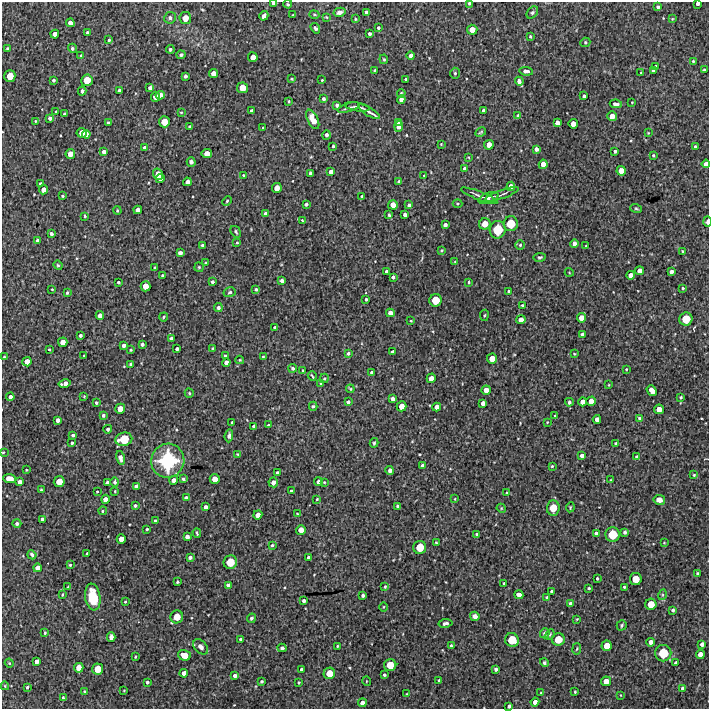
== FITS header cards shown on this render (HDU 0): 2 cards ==
NAXIS1  =                  707 /FITS: X Dimension
NAXIS2  =                  707 /FITS: Y Dimension

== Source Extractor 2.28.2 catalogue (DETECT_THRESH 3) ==
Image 707 x 707 px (HDU 0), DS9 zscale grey, 1 PNG px = 1 image px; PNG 711 x 711 px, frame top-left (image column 1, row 707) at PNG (2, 2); each listed source drawn as its Kron ellipse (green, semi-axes under 4 px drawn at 4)
Background 3330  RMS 280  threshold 829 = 3 sigma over >= 5 px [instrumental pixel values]
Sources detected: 405; all 405 listed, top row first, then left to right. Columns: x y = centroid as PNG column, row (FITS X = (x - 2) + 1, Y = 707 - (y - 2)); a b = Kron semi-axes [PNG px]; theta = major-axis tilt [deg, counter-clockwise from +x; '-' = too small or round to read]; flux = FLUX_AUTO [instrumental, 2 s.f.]
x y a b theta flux
273 3 3 3 - 3.9e+04
469 3 4 3 - 2.3e+04
698 3 4 3 - 6.8e+04
288 4 4 3 - 2.1e+04
658 7 4 3 - 3.5e+04
340 12 6 4 13 7.9e+04
532 12 7 5 50 3.7e+04
367 13 4 4 - 7.6e+04
293 15 3 3 - 1.4e+04
314 15 5 2 - 1.8e+04
264 16 5 3 - 6.1e+04
326 17 3 2 - 1.5e+04
170 18 6 5 - 5.7e+04
185 18 6 6 - 1.7e+05
355 19 3 3 - 1.9e+04
672 19 4 3 - 1.6e+04
70 23 4 4 - 9.3e+04
315 28 6 4 -54 3.5e+04
378 28 3 3 - 3.0e+04
472 30 5 5 - 1.5e+05
87 33 3 3 - 2.8e+04
55 34 4 4 - 1.0e+05
370 34 3 3 - 4.0e+04
530 36 4 3 - 2.3e+04
109 40 3 3 - 2.8e+04
585 42 5 4 - 2.6e+04
7 48 3 3 - 2.7e+04
72 48 5 4 - 3.9e+04
170 49 4 4 - 3.0e+04
81 55 4 3 - 2.6e+04
181 55 4 4 - 3.6e+04
411 56 4 3 - 6.4e+04
253 57 5 4 - 1.3e+05
384 59 5 4 - 2.0e+04
693 61 3 3 - 2.2e+04
656 67 4 4 - 6.1e+04
375 70 3 2 - 1.6e+04
653 70 4 4 - 7.5e+04
704 70 3 3 - 2.6e+04
526 71 7 4 -6 8.2e+04
455 73 5 4 - 2.8e+04
641 73 3 2 - 1.5e+04
214 74 5 4 - 1.2e+05
10 76 6 5 - 2.2e+05
185 76 4 3 - 4.3e+04
292 79 3 2 - 2.1e+04
406 79 3 3 - 4.5e+04
53 80 3 3 - 3.7e+04
87 80 6 5 - 2.3e+05
322 80 3 2 - 1.5e+04
519 81 4 4 - 6.8e+04
150 88 4 4 - 6.4e+04
242 88 5 5 - 2.0e+05
82 91 4 3 - 3.8e+04
119 91 4 4 - 6.3e+04
401 93 4 3 - 2.0e+04
160 95 4 4 - 1.1e+05
584 96 4 3 - 4.8e+04
156 97 5 4 - 1.4e+05
323 99 3 3 - 4.5e+04
401 100 4 4 - 7.9e+04
289 101 3 2 - 2.0e+04
632 102 2 2 - 1.3e+04
616 104 6 3 -7 6.0e+04
337 105 3 3 - 3.9e+04
349 107 11 3 17 4.3e+04
357 107 12 2 -10 4.9e+04
484 110 4 3 - 5.2e+04
252 111 4 4 - 6.0e+04
56 112 3 3 - 2.9e+04
181 112 3 3 - 1.6e+04
369 112 12 3 -31 7.8e+04
65 114 3 3 - 4.1e+04
518 116 4 3 - 3.5e+04
612 116 5 4 - 1.3e+05
50 118 4 3 - 4.6e+04
313 119 10 5 -64 2.1e+05
35 121 3 2 - 1.4e+04
164 122 5 5 - 2.0e+05
108 123 4 3 - 2.6e+04
398 123 3 3 - 3.1e+04
557 123 4 4 - 1.1e+05
573 124 4 4 - 1.2e+05
189 126 3 3 - 2.6e+04
399 127 5 4 - 7.0e+04
263 128 3 2 - 1.8e+04
481 132 6 3 28 2.3e+04
82 133 5 5 - 1.4e+05
648 133 3 2 - 1.2e+04
86 134 4 4 - 1.0e+05
326 135 5 4 - 5.1e+04
441 144 4 3 - 1.5e+04
489 145 5 5 - 1.3e+05
333 146 3 3 - 2.7e+04
695 147 3 3 - 4.0e+04
145 148 4 4 - 7.1e+04
536 149 4 4 - 6.0e+04
615 151 3 3 - 3.2e+04
104 152 4 4 - 6.2e+04
70 154 5 5 - 1.4e+05
207 154 5 4 - 1.4e+05
653 155 3 2 - 2.3e+04
468 157 3 2 - 1.3e+04
191 162 5 4 - 5.2e+04
543 164 4 4 - 1.1e+05
706 164 4 4 - 8.6e+04
464 169 3 3 - 4.3e+04
621 171 4 4 - 1.3e+05
331 172 4 4 - 7.0e+04
311 173 4 4 - 6.9e+04
158 174 6 5 - 1.8e+05
243 175 3 2 - 1.5e+04
424 176 2 2 - 1.2e+04
160 178 4 4 - 9.6e+04
187 182 4 4 - 8.7e+04
399 182 4 3 - 5.0e+04
40 184 3 3 - 4.0e+04
511 186 4 4 - 8.9e+04
277 188 5 4 - 1.3e+05
44 190 5 4 - 1.2e+05
502 194 18 2 19 3.9e+04
62 196 3 2 - 2.0e+04
362 196 3 3 - 3.0e+04
479 196 19 3 -21 6.8e+04
488 198 10 5 20 5.1e+04
227 201 5 4 - 2.3e+04
306 204 4 3 - 4.2e+04
457 204 5 3 - 2.1e+04
393 205 5 4 - 1.3e+05
409 205 3 3 - 3.9e+04
636 208 6 4 -15 2.5e+04
138 210 4 4 - 8.7e+04
117 211 4 3 - 2.2e+04
265 213 3 3 - 4.4e+04
405 214 4 3 - 5.5e+04
389 215 3 3 - 2.6e+04
85 216 3 3 - 2.2e+04
302 220 4 3 - 2.2e+04
707 222 5 3 - 7.0e+04
485 224 6 5 - 1.7e+05
511 224 7 7 - 3.4e+05
445 225 4 4 - 5.6e+04
498 230 9 8 - 4.6e+05
236 232 6 4 -57 3.0e+04
51 234 4 3 - 5.0e+04
37 240 3 3 - 3.2e+04
237 243 3 3 - 1.8e+04
574 244 4 4 - 8.6e+04
203 245 3 3 - 4.5e+04
520 245 5 5 - 3.1e+04
586 246 3 2 - 1.4e+04
442 250 4 3 - 1.7e+04
682 251 3 2 - 1.6e+04
180 253 4 3 - 5.6e+04
540 257 6 4 8 3.1e+04
455 262 3 3 - 1.6e+04
206 263 3 2 - 1.8e+04
58 265 5 4 - 2.3e+04
155 267 3 3 - 2.5e+04
199 267 5 4 - 2.3e+04
640 271 4 4 - 1.1e+05
387 272 4 4 - 6.5e+04
569 272 4 3 - 1.4e+04
671 272 4 4 - 7.2e+04
631 275 4 4 - 9.2e+04
163 276 3 3 - 3.6e+04
393 277 3 3 - 4.0e+04
282 281 3 3 - 5.1e+04
118 282 3 3 - 3.0e+04
212 282 3 3 - 3.6e+04
469 282 3 2 - 2.1e+04
145 286 5 5 - 1.5e+05
683 288 3 3 - 2.2e+04
52 289 3 2 - 1.4e+04
256 289 4 4 - 2.9e+04
509 291 3 3 - 2.6e+04
230 292 6 5 - 3.7e+04
67 293 3 3 - 2.4e+04
366 299 3 3 - 2.6e+04
436 300 6 6 - 2.8e+05
523 305 3 3 - 3.0e+04
218 308 4 4 - 4.8e+04
390 313 4 4 - 9.5e+04
484 315 5 3 - 1.9e+04
100 316 4 4 - 9.2e+04
164 317 5 3 - 2.7e+04
581 318 5 4 - 1.2e+05
686 319 6 6 - 3.1e+05
521 320 4 4 - 1.1e+05
411 321 3 2 - 1.5e+04
275 327 3 3 - 3.3e+04
582 334 4 3 - 4.8e+04
80 336 3 3 - 3.8e+04
171 339 4 4 - 6.7e+04
63 342 5 4 - 1.3e+05
142 344 3 3 - 4.5e+04
124 346 4 3 - 5.6e+04
213 348 4 3 - 2.8e+04
49 349 3 3 - 2.5e+04
177 349 4 3 - 4.6e+04
131 350 3 2 - 2.1e+04
393 352 4 4 - 5.8e+04
348 353 3 3 - 3.5e+04
574 354 4 3 - 1.7e+04
84 355 2 2 - 1.4e+04
225 356 3 3 - 3.2e+04
4 357 3 3 - 2.2e+04
263 357 3 3 - 1.9e+04
492 359 5 5 - 1.6e+05
240 360 4 3 - 1.9e+04
27 362 4 4 - 1.3e+05
226 363 4 4 - 8.1e+04
131 364 4 3 - 5.0e+04
293 368 4 4 - 3.8e+04
626 369 3 2 - 1.5e+04
303 370 3 2 - 1.6e+04
372 372 3 3 - 4.5e+04
312 376 5 2 - 2.0e+04
324 378 4 4 - 2.5e+04
431 378 5 4 - 1.3e+05
65 384 6 4 12 9.0e+04
321 384 4 3 - 3.4e+04
609 385 3 2 - 1.3e+04
350 389 4 4 - 2.2e+04
486 390 4 4 - 1.2e+05
652 391 6 4 -51 1.5e+05
189 393 4 4 - 2.4e+04
84 396 3 3 - 1.6e+04
10 397 4 4 - 7.1e+04
681 397 3 3 - 2.4e+04
392 399 4 4 - 6.2e+04
591 401 5 4 - 1.1e+05
348 402 4 3 - 4.6e+04
569 402 4 3 - 4.4e+04
583 402 4 4 - 1.0e+05
96 403 4 3 - 3.0e+04
483 403 4 4 - 8.0e+04
313 406 4 4 - 2.5e+04
402 406 5 5 - 1.4e+05
437 407 4 4 - 1.0e+05
120 409 5 5 - 1.6e+05
659 409 5 5 - 1.5e+05
103 415 4 3 - 3.2e+04
555 416 3 3 - 2.0e+04
639 418 4 3 - 2.9e+04
597 419 4 4 - 8.1e+04
58 420 4 4 - 6.6e+04
232 422 3 2 - 1.9e+04
547 422 4 4 - 1.6e+04
268 425 2 2 - 1.5e+04
254 426 3 3 - 3.0e+04
108 429 4 4 - 4.2e+04
73 435 3 3 - 3.5e+04
229 436 6 3 85 4.6e+04
124 439 8 6 14 3.8e+05
72 443 3 3 - 2.7e+04
374 443 5 3 - 2.5e+04
616 444 3 3 - 4.2e+04
3 452 3 3 - 1.5e+04
238 454 4 3 - 1.8e+04
582 456 4 4 - 6.4e+04
637 457 4 4 - 4.0e+04
120 458 7 4 -77 7.9e+04
168 461 17 16 - 1.3e+06
422 466 3 3 - 4.9e+04
552 466 3 3 - 1.9e+04
26 470 3 2 - 1.3e+04
390 471 4 3 - 6.1e+04
278 473 4 3 - 5.3e+04
694 475 3 3 - 2.0e+04
9 478 6 4 -6 1.6e+05
183 479 3 3 - 3.0e+04
215 479 5 4 - 1.4e+05
174 480 4 4 - 8.1e+04
611 480 3 2 - 1.8e+04
19 482 4 4 - 7.9e+04
59 482 5 5 - 1.9e+05
115 482 5 4 - 3.7e+04
273 482 5 5 - 8.9e+04
319 482 4 4 - 8.5e+04
324 482 4 3 - 1.5e+04
107 483 4 3 - 4.2e+04
136 486 4 4 - 6.8e+04
41 490 3 3 - 2.1e+04
115 491 3 2 - 1.4e+04
291 491 3 2 - 1.9e+04
97 492 3 2 - 1.4e+04
507 493 3 3 - 2.5e+04
186 498 4 4 - 6.0e+04
105 499 4 4 - 9.0e+04
317 499 3 3 - 1.8e+04
455 499 3 3 - 1.4e+04
659 500 6 5 - 8.5e+04
135 505 3 3 - 3.5e+04
397 506 3 3 - 2.5e+04
205 507 4 3 - 6.4e+04
570 507 5 3 - 1.7e+04
501 508 5 3 - 1.9e+04
553 508 7 6 - 2.8e+05
103 511 4 3 - 2.2e+04
297 514 4 3 - 1.4e+04
258 515 4 4 - 1.1e+05
42 519 4 4 - 6.4e+04
155 521 3 3 - 3.8e+04
17 524 4 4 - 4.4e+04
147 529 3 3 - 2.3e+04
301 530 5 5 - 1.4e+05
625 532 4 3 - 4.3e+04
197 533 4 2 - 2.4e+04
596 533 4 4 - 4.9e+04
477 534 3 3 - 2.3e+04
613 534 7 7 - 3.6e+05
187 537 4 4 - 7.0e+04
121 539 5 4 - 1.4e+05
436 543 3 3 - 1.8e+04
664 543 3 3 - 1.5e+04
272 545 4 3 - 2.4e+04
420 547 6 6 - 2.8e+05
87 554 3 3 - 2.6e+04
32 555 4 3 - 3.9e+04
190 557 4 3 - 5.3e+04
309 557 3 3 - 5.0e+04
230 562 7 6 - 3.2e+05
70 565 3 3 - 2.1e+04
37 568 4 4 - 9.2e+04
697 573 3 3 - 2.1e+04
597 578 3 3 - 2.6e+04
636 579 6 6 - 2.4e+05
177 582 3 3 - 2.1e+04
504 583 3 3 - 3.2e+04
228 585 4 3 - 5.8e+04
68 587 3 3 - 1.7e+04
385 587 3 2 - 1.9e+04
624 587 3 3 - 2.2e+04
589 588 3 3 - 2.5e+04
552 591 3 3 - 3.5e+04
62 595 3 2 - 1.6e+04
363 595 3 3 - 3.5e+04
519 595 4 4 - 9.0e+04
662 595 5 3 - 1.9e+04
93 597 13 7 -81 5.3e+05
547 597 3 3 - 2.9e+04
304 601 3 3 - 4.7e+04
125 602 3 2 - 1.6e+04
570 604 4 4 - 5.6e+04
651 604 5 5 - 2.1e+05
383 607 5 3 - 1.7e+04
673 610 4 4 - 4.2e+04
475 616 5 4 - 7.9e+04
177 617 6 6 - 2.2e+05
251 618 5 4 - 3.4e+04
577 619 3 2 - 1.4e+04
446 623 7 4 9 5.9e+04
622 625 5 4 - 3.3e+04
45 633 3 2 - 1.9e+04
545 633 5 4 - 5.9e+04
550 634 5 3 - 2.2e+04
111 637 5 4 - 7.9e+04
241 639 3 3 - 3.1e+04
558 639 6 6 - 2.6e+05
512 640 7 6 - 3.3e+05
650 642 4 4 - 7.7e+04
702 644 4 4 - 6.6e+04
337 646 3 2 - 1.7e+04
451 646 4 3 - 3.1e+04
607 646 5 5 - 1.8e+05
201 647 9 6 -48 8.4e+04
282 648 4 4 - 5.2e+04
577 649 6 3 80 2.0e+04
663 653 8 8 - 4.2e+05
700 654 4 4 - 1.1e+05
184 655 6 5 - 2.1e+05
135 657 3 2 - 1.8e+04
37 661 4 4 - 7.2e+04
9 663 4 3 - 1.7e+04
544 663 4 4 - 3.1e+04
676 663 3 3 - 4.2e+04
390 665 6 6 - 2.6e+05
79 668 5 4 - 1.3e+05
98 669 5 5 - 2.2e+05
301 669 3 3 - 3.5e+04
496 669 4 3 - 4.5e+04
184 673 4 4 - 8.3e+04
329 673 6 5 - 2.2e+05
384 675 3 3 - 3.3e+04
235 676 4 4 - 5.8e+04
439 680 3 3 - 2.2e+04
262 681 4 3 - 2.9e+04
366 681 5 3 - 1.3e+04
606 681 5 4 - 1.4e+05
147 682 3 3 - 3.5e+04
299 682 3 3 - 2.0e+04
5 686 4 3 - 1.7e+04
27 687 4 4 - 3.0e+04
683 688 3 3 - 3.9e+04
124 690 4 3 - 1.4e+04
85 692 3 3 - 2.9e+04
575 692 3 2 - 1.8e+04
541 693 4 3 - 1.8e+04
406 694 3 2 - 1.3e+04
620 695 3 2 - 9.9e+03
63 698 4 3 - 2.2e+04
535 702 4 4 - 8.7e+04
362 703 4 4 - 7.9e+04
509 706 4 3 - 4.1e+04
At the frame edge (FLAGS 8, measured only in part): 7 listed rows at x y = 273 3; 469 3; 698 3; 706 164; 707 222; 3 452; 509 706